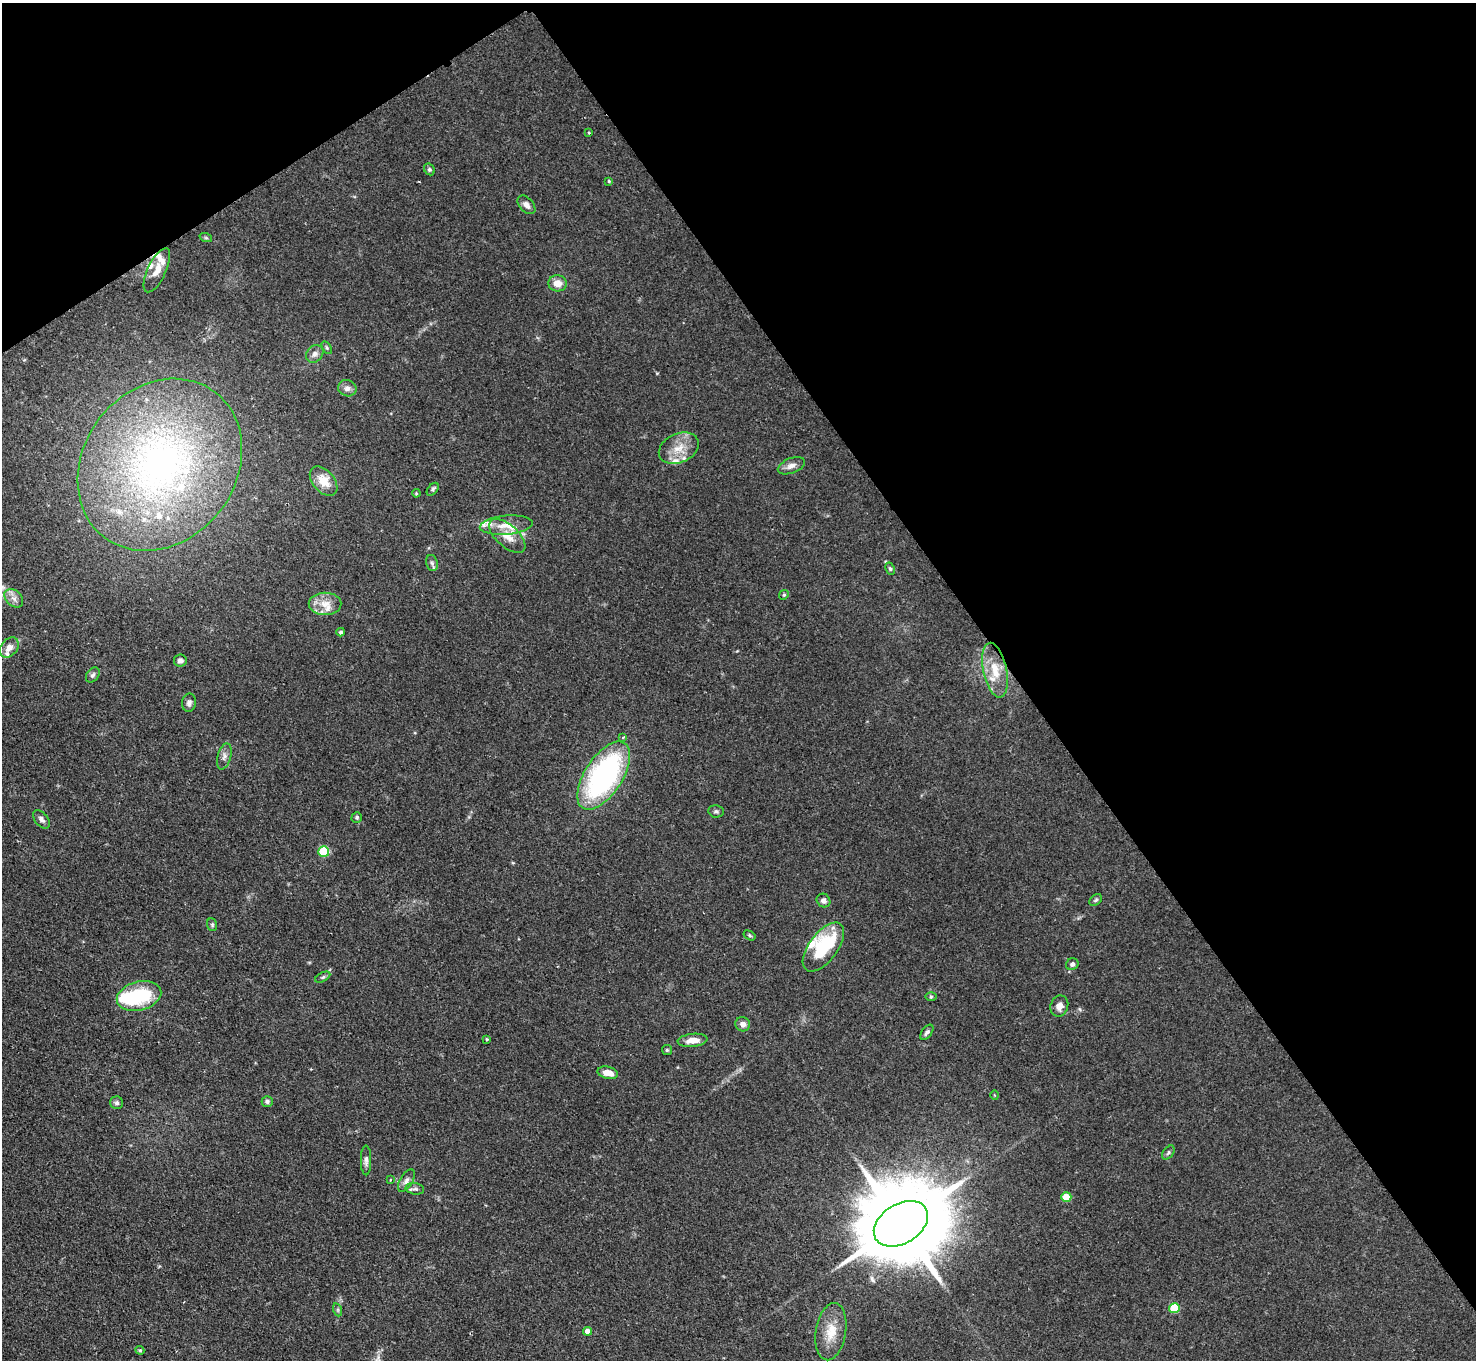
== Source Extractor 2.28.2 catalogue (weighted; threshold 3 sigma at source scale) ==
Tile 3 of 4 x 4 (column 3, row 1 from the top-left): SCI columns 2948-4421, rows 4372-5729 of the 5895 x 5888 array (HDU 1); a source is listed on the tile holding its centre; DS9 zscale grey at full resolution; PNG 1478 x 1362 px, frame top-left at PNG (2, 3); each listed source drawn as its Kron ellipse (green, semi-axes under 4 px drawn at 4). Shown black and unused: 36% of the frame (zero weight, under 2 of 3 exposures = <1% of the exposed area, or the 3 px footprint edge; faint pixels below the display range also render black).
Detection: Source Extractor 2.28.2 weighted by HDU 2 'WHT'; one run over the whole footprint, this tile lists its part. Background 0.0825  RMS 0.0059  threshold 0.0266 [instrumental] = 3 sigma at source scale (4.5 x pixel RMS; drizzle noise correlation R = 1.50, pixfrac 1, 0.05/0.05 arcsec/px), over >= 5 px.
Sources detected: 82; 2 inside a brighter object's white glare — neither listed nor drawn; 13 inside a brighter listed object's ellipse — not listed separately; the other 67 listed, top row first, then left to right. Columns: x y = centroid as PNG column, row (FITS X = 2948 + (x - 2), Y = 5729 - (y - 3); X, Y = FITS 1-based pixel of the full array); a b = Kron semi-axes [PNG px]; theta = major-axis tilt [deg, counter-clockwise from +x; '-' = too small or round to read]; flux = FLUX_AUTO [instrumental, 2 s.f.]
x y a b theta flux
589 133 3 3 - 0.69
429 169 6 5 - 1.1
609 181 4 3 - 0.58
526 205 11 7 -49 3.1
206 238 6 4 -19 0.81
157 270 24 9 64 7
558 283 9 8 - 5.8
327 348 7 4 -59 0.93
315 354 9 8 - 2.7
347 388 9 8 - 2.9
679 448 21 14 25 11
160 465 91 76 52 250
791 466 14 7 21 3.6
324 481 17 11 -49 11
433 489 7 4 49 1.1
416 493 4 3 - 0.51
506 525 26 9 5 9
507 536 22 11 -42 8.8
432 563 8 6 -74 1.6
890 569 6 4 -62 0.92
784 595 5 4 - 0.74
14 598 11 7 -44 3.4
325 604 16 11 0 7.6
341 632 4 3 - 1
9 647 11 8 49 4.6
180 661 6 6 - 2.3
995 670 28 11 -78 14
93 675 8 5 52 1.6
189 703 9 7 79 2.1
623 737 4 3 - 1.4
224 756 13 6 74 2.7
604 776 39 19 57 130
716 811 8 6 -9 1.4
357 817 5 5 - 1.1
41 819 10 6 -49 2.2
324 852 5 5 - 39
1096 900 7 5 40 1.1
823 901 7 6 - 2.3
212 925 6 5 - 0.88
749 935 6 4 -33 0.77
823 947 29 14 53 39
1072 964 6 5 - 1.7
323 977 8 4 27 1.1
139 996 23 14 14 41
931 997 6 4 1 0.72
1059 1006 11 8 70 3.9
743 1024 7 7 - 2.9
927 1032 9 5 53 1.5
487 1039 3 3 - 0.54
693 1040 15 6 5 5.6
667 1050 5 5 - 0.79
608 1073 10 6 -13 6.5
995 1095 5 3 - 0.58
267 1101 5 5 - 1.3
117 1103 6 6 - 1.4
1168 1152 8 5 53 1.1
366 1160 15 5 -90 2.4
390 1180 4 3 - 0.57
406 1181 12 6 58 2.5
415 1189 9 5 -9 1.6
1066 1197 5 5 - 14
901 1224 29 19 32 10000
1174 1308 5 5 - 30
338 1310 7 4 -72 1
587 1331 4 4 - 4.1
831 1332 29 15 81 14
140 1350 4 4 - 0.69